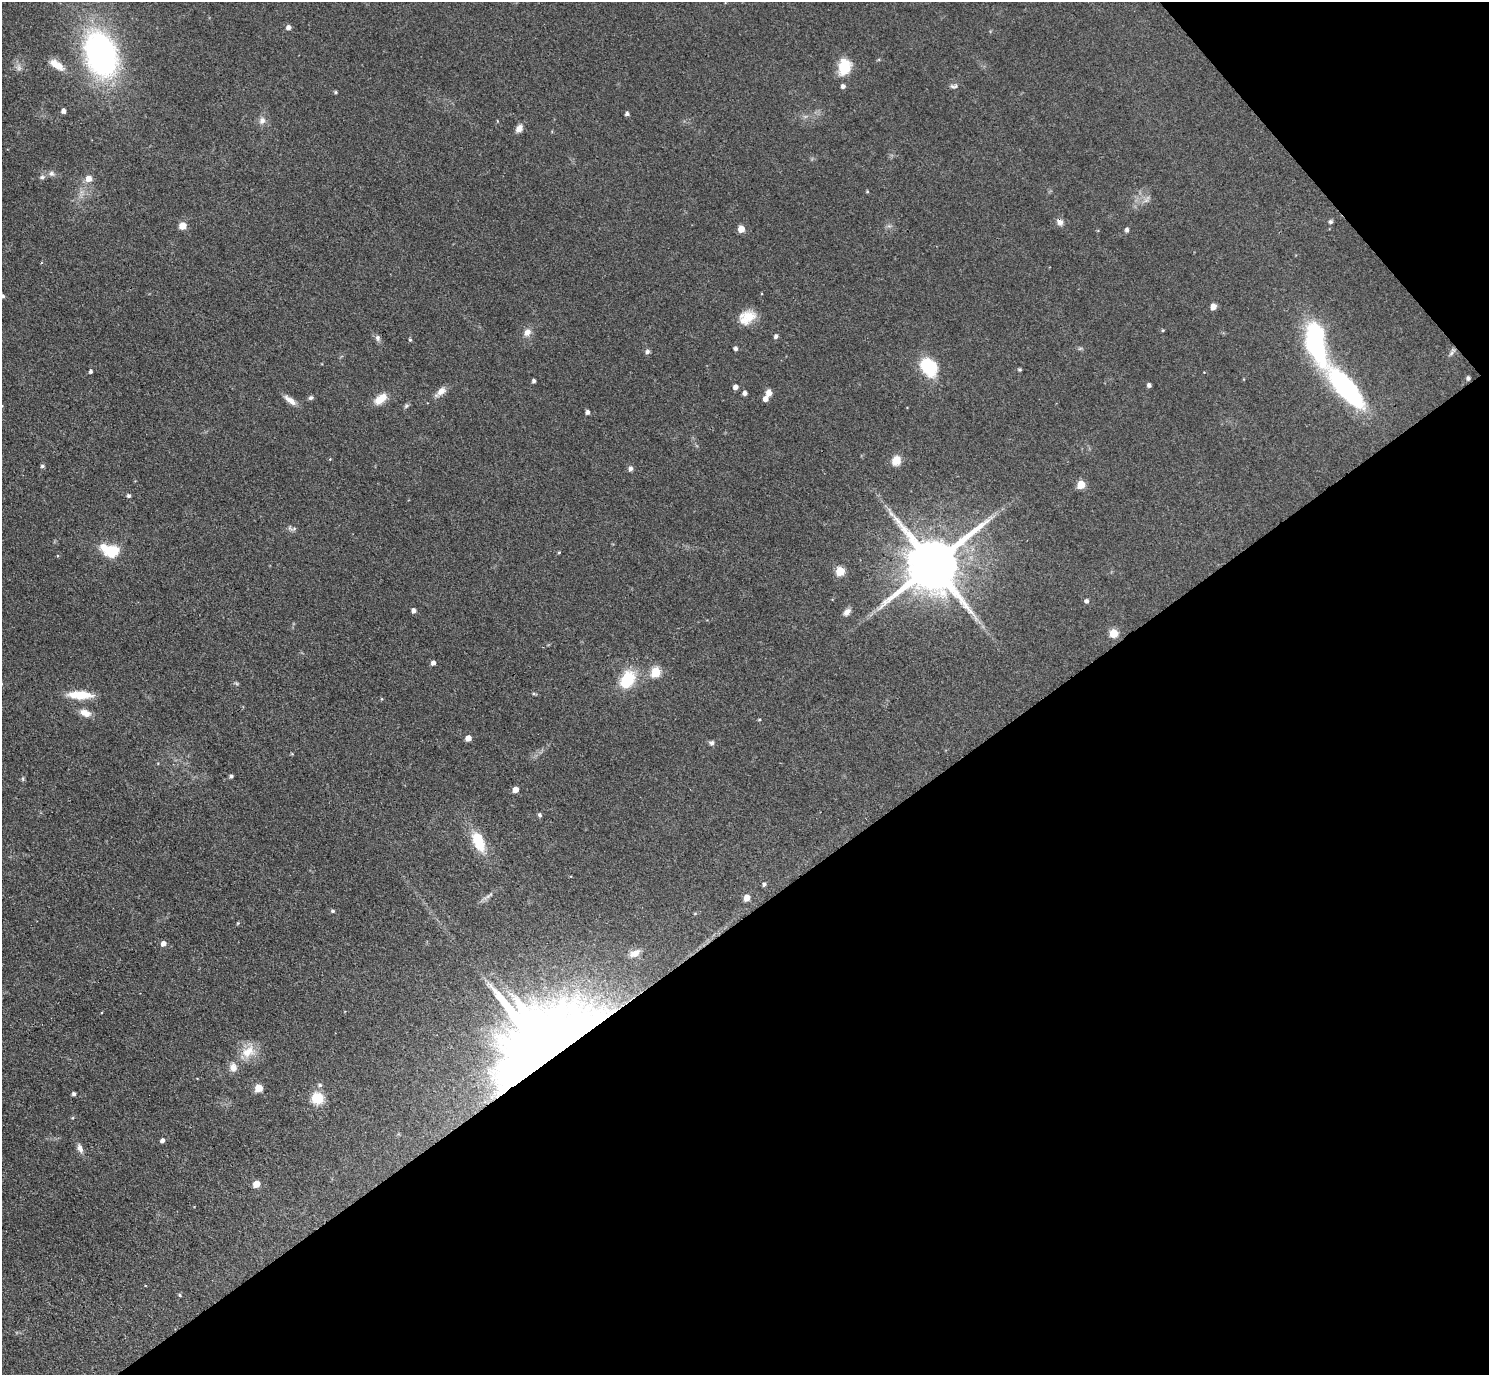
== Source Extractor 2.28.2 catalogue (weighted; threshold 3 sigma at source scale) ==
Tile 12 of 4 x 4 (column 4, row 3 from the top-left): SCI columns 4465-5951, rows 1672-3044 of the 5953 x 5949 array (HDU 1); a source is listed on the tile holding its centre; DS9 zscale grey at full resolution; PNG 1491 x 1377 px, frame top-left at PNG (2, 2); no overlay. Shown black and unused: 37% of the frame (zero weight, under 3 of 4 exposures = <1% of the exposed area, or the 3 px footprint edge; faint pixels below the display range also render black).
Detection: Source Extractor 2.28.2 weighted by HDU 2 'WHT'; one run over the whole footprint, this tile lists its part. Background 0.0648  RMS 0.0054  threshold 0.0241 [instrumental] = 3 sigma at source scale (4.5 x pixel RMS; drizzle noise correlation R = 1.50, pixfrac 1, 0.05/0.05 arcsec/px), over >= 5 px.
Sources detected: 103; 2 too faint to see at this stretch — not listed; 2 inside a brighter listed object's ellipse — not listed separately; the other 99 listed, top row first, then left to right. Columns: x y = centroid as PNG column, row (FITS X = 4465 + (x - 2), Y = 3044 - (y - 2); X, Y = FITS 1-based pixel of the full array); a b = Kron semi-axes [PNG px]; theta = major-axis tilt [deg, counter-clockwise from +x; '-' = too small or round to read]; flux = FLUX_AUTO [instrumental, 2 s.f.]
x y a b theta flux
288 27 5 5 - 2.4
101 54 36 23 -72 170
57 65 21 9 -34 6.8
844 67 20 14 78 12
952 86 9 5 -22 1.4
335 92 4 3 - 0.84
64 111 4 4 - 2.4
627 114 4 4 - 1.6
262 120 10 8 65 3
519 128 9 6 53 3.5
52 174 8 7 - 1.8
42 177 8 5 1 1.3
89 179 6 6 - 5.2
867 191 4 3 - 0.55
1146 200 7 4 1 1.4
1060 222 10 8 -57 2.7
1330 222 6 5 - 1.1
183 226 5 5 - 11
741 229 5 5 - 7.8
1127 230 5 4 - 1.6
3 296 5 4 - 1.3
1213 307 5 4 - 5.4
747 317 20 14 27 9.7
1163 330 4 4 - 0.57
527 332 11 9 62 3.6
776 336 5 5 - 1.4
378 338 9 7 -81 1.7
410 340 5 4 - 0.71
1316 342 47 18 -76 76
736 349 4 4 - 1.7
647 352 6 6 - 1.4
1452 352 13 4 59 1.5
929 367 15 11 -53 33
1020 370 4 4 - 0.8
90 371 5 4 - 1.1
1468 378 4 4 - 1.2
534 381 4 4 - 1.4
1149 385 4 4 - 1.6
735 387 5 4 - 3
1346 388 57 17 -49 87
441 392 16 7 39 4.2
745 393 4 4 - 2.1
769 393 8 7 - 3.2
311 398 7 5 42 1.1
381 399 18 10 38 7.2
765 399 5 5 - 3.5
290 400 19 7 -38 3.9
406 406 7 5 31 1
588 412 4 4 - 1.9
330 459 4 4 - 0.44
896 460 12 10 65 6.1
42 466 5 4 - 1
631 468 7 5 84 1.6
1081 485 5 5 - 15
129 496 4 4 - 1.4
294 529 10 5 18 1.3
111 551 17 13 8 15
559 552 4 3 - 0.53
933 565 16 15 - 3900
840 571 5 5 - 21
1086 601 5 5 - 1.4
413 611 5 4 - 2.4
847 612 10 7 48 2.9
1114 633 5 5 - 17
433 663 5 4 - 2.1
655 672 6 5 - 28
627 680 17 11 63 26
236 683 7 4 -19 0.75
533 694 6 3 -1 0.72
80 695 29 9 -2 13
382 699 5 3 - 0.47
85 713 14 8 -21 4.8
759 720 5 3 - 0.51
468 738 5 4 - 5
712 743 7 6 - 1.4
231 776 4 3 - 1.2
23 779 6 4 -89 0.78
516 790 5 4 - 4.7
540 815 6 5 - 1
479 842 24 12 -66 17
764 884 5 4 - 1.2
747 898 5 5 - 5.7
333 911 5 4 - 1
695 913 5 3 - 0.5
238 923 5 3 - 0.48
163 944 5 5 - 2.8
635 953 13 7 23 3.9
543 1046 67 53 38 1100
248 1052 21 14 29 10
233 1067 11 9 -83 3.9
320 1085 6 5 - 1.2
259 1088 5 5 - 14
74 1094 4 3 - 1.4
318 1098 11 11 - 14
72 1118 5 4 - 0.55
162 1140 5 4 - 1.9
80 1148 12 7 -68 2.8
256 1184 5 5 - 8
180 1295 5 3 - 0.71
Overlapping masked pixels (flux is a lower limit): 2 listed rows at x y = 1060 222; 543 1046
Isophote crosses this tile's border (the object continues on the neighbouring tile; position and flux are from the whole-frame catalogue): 1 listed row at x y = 3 296